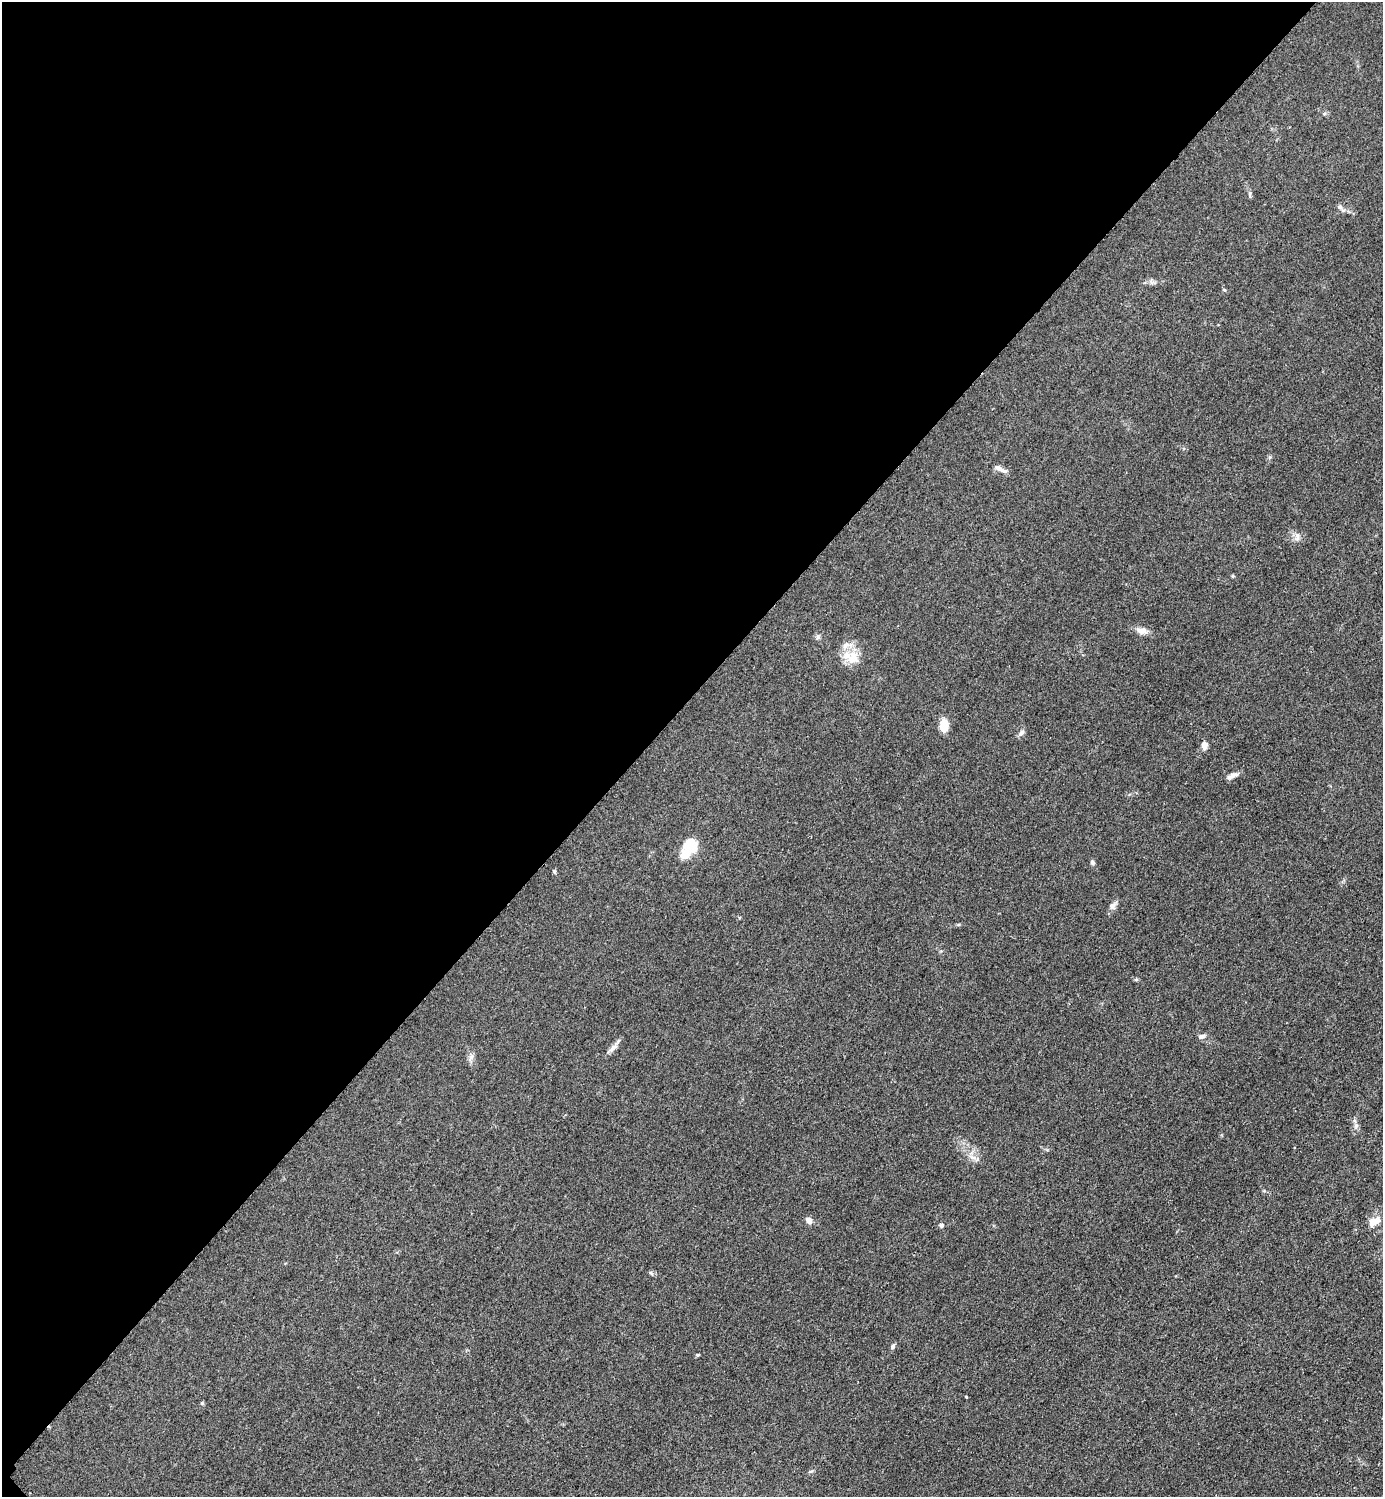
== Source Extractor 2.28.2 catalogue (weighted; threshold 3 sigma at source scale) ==
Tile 5 of 4 x 4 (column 1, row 2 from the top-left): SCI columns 314-1694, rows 3172-4666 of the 6350 x 6350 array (HDU 1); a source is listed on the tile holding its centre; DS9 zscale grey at full resolution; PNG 1385 x 1499 px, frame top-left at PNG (2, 2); no overlay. Shown black and unused: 47% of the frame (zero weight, under 2 of 3 exposures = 1% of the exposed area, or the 3 px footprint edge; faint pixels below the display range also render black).
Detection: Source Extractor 2.28.2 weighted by HDU 2 'WHT'; one run over the whole footprint, this tile lists its part. Background 0.0786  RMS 0.0077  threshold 0.0346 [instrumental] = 3 sigma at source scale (4.5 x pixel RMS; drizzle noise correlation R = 1.50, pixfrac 1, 0.05/0.05 arcsec/px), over >= 5 px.
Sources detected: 38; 5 inside a brighter listed object's ellipse — not listed separately; the other 33 listed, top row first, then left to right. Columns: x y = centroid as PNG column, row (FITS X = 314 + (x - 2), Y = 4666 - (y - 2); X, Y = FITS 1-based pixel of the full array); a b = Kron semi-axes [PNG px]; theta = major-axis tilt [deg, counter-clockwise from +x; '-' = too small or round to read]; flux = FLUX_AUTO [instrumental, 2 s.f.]
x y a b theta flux
1324 114 6 4 43 1.2
1250 194 10 4 86 1.4
1340 207 9 6 -34 2.7
1152 282 10 5 -33 2.2
1224 290 6 4 -43 0.99
1002 470 14 6 -13 3.4
1297 537 13 6 89 3.4
1233 576 5 4 - 0.78
1142 631 16 8 -14 5.5
818 637 8 6 89 1.8
854 658 24 12 -73 11
944 725 13 8 -89 12
1021 733 10 6 41 2.5
1204 746 10 6 85 4
1232 775 16 6 26 3.7
690 846 20 14 49 23
1092 862 7 5 -58 1.6
554 871 6 4 -72 1.2
1113 906 12 8 46 3.6
1136 979 6 4 1 0.97
1201 1036 9 6 13 2.5
612 1048 18 6 43 4.2
471 1057 11 6 69 2.9
1356 1126 7 6 - 2
973 1157 11 5 -21 3.3
809 1221 8 6 -54 4.2
1374 1222 18 10 37 8.1
941 1225 5 5 - 1.7
651 1273 7 5 -37 1.6
893 1346 8 5 59 1.7
697 1355 5 3 - 0.98
966 1397 3 3 - 0.66
202 1403 5 5 - 1